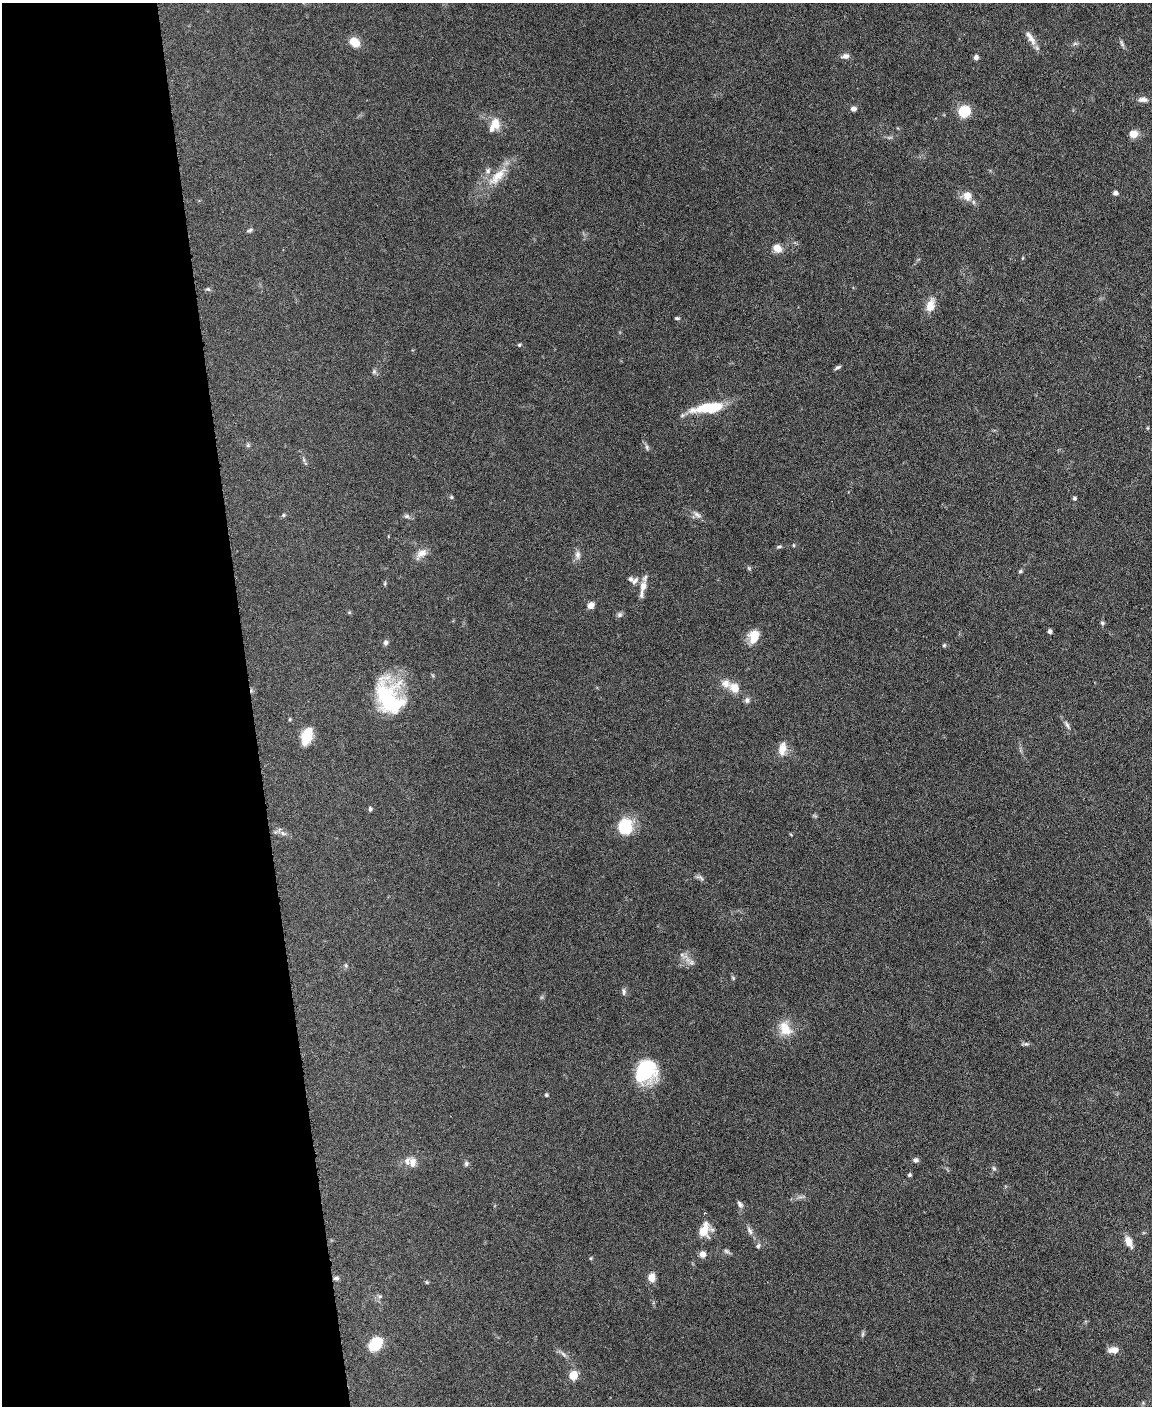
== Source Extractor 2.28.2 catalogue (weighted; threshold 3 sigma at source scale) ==
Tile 5 of 4 x 3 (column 1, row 2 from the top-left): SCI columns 4-1153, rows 1645-3048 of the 4605 x 4580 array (HDU 1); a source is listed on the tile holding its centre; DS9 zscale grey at full resolution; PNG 1154 x 1408 px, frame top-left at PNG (2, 3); no overlay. Shown black and unused: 22% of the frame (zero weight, under 3 of 6 exposures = <1% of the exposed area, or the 3 px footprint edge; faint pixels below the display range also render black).
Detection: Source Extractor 2.28.2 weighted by HDU 2 'WHT'; one run over the whole footprint, this tile lists its part. Background 0.0896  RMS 0.0041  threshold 0.017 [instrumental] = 3 sigma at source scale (4.09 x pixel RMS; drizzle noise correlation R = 1.36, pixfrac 0.8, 0.05/0.05 arcsec/px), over >= 5 px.
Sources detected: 91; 7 inside a brighter listed object's ellipse — not listed separately; the other 84 listed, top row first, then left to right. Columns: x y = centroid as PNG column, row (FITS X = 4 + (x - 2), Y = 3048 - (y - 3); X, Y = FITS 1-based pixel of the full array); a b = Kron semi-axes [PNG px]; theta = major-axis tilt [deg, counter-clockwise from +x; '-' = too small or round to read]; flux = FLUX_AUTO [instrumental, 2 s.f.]
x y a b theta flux
1031 38 21 8 -62 3
354 42 9 7 -41 6.8
1122 43 11 4 -66 0.85
846 56 10 7 7 1.6
976 57 5 4 - 1.6
1143 99 12 7 -3 1.8
853 109 6 5 - 1.4
964 111 7 7 - 18
495 123 15 13 82 4.7
1133 134 8 7 - 4.1
497 176 32 12 45 8.4
1115 193 4 4 - 1.5
967 196 13 11 89 3.4
250 230 8 5 27 0.7
777 248 12 10 -53 3.1
208 289 7 4 -24 0.63
930 306 16 10 76 4.4
677 318 7 3 7 0.46
519 345 5 4 - 0.54
837 367 8 4 27 0.77
374 371 6 5 - 0.77
709 408 36 11 8 14
248 445 6 4 47 0.58
647 447 8 4 -81 0.71
451 497 5 5 - 0.47
1075 498 5 5 - 0.72
283 515 5 4 - 0.48
697 515 13 6 -34 1.5
407 516 8 6 0 0.97
794 545 5 3 - 0.36
779 547 8 3 5 0.6
421 554 18 9 42 3.1
578 555 12 7 -87 1.8
749 568 6 4 -45 0.52
1020 571 6 4 24 0.57
635 581 10 6 53 1.6
385 583 6 4 72 0.46
643 586 13 9 73 3.4
591 605 7 6 - 2.2
619 615 7 6 - 0.92
1102 623 6 5 - 0.65
1050 631 4 3 - 1.1
754 636 16 11 70 5.8
385 643 7 6 - 1
944 645 5 5 - 0.52
734 688 12 10 -45 4.4
388 697 40 26 -63 32
747 700 8 7 - 1.1
290 719 4 4 - 0.4
1067 725 15 5 -58 1.3
307 736 16 8 70 12
782 749 18 11 83 3.9
370 809 5 4 - 0.73
625 826 17 14 89 12
283 833 9 5 -24 1.3
700 878 12 5 -24 1
691 962 8 6 45 1.3
346 965 6 4 73 0.55
733 978 6 4 -47 0.5
624 992 11 5 -90 0.97
785 1029 19 13 -57 6.7
645 1069 21 20 - 24
546 1095 4 4 - 0.58
916 1160 7 6 - 1
413 1162 13 10 87 2.7
466 1164 7 6 - 0.78
994 1168 6 5 - 0.66
909 1175 4 4 - 0.68
740 1204 9 6 -50 1.2
704 1230 19 13 68 5.8
750 1231 13 6 -63 1.5
1129 1242 16 7 -66 3.1
758 1246 7 5 73 0.8
726 1251 8 5 -27 0.83
702 1254 7 6 - 2.3
590 1258 5 3 - 0.41
652 1277 10 7 85 3.1
336 1278 7 5 5 0.91
427 1282 5 4 - 0.45
380 1296 6 4 2 0.65
863 1334 8 4 81 0.65
375 1344 13 9 49 13
1113 1350 12 7 4 3.1
573 1375 5 5 - 15